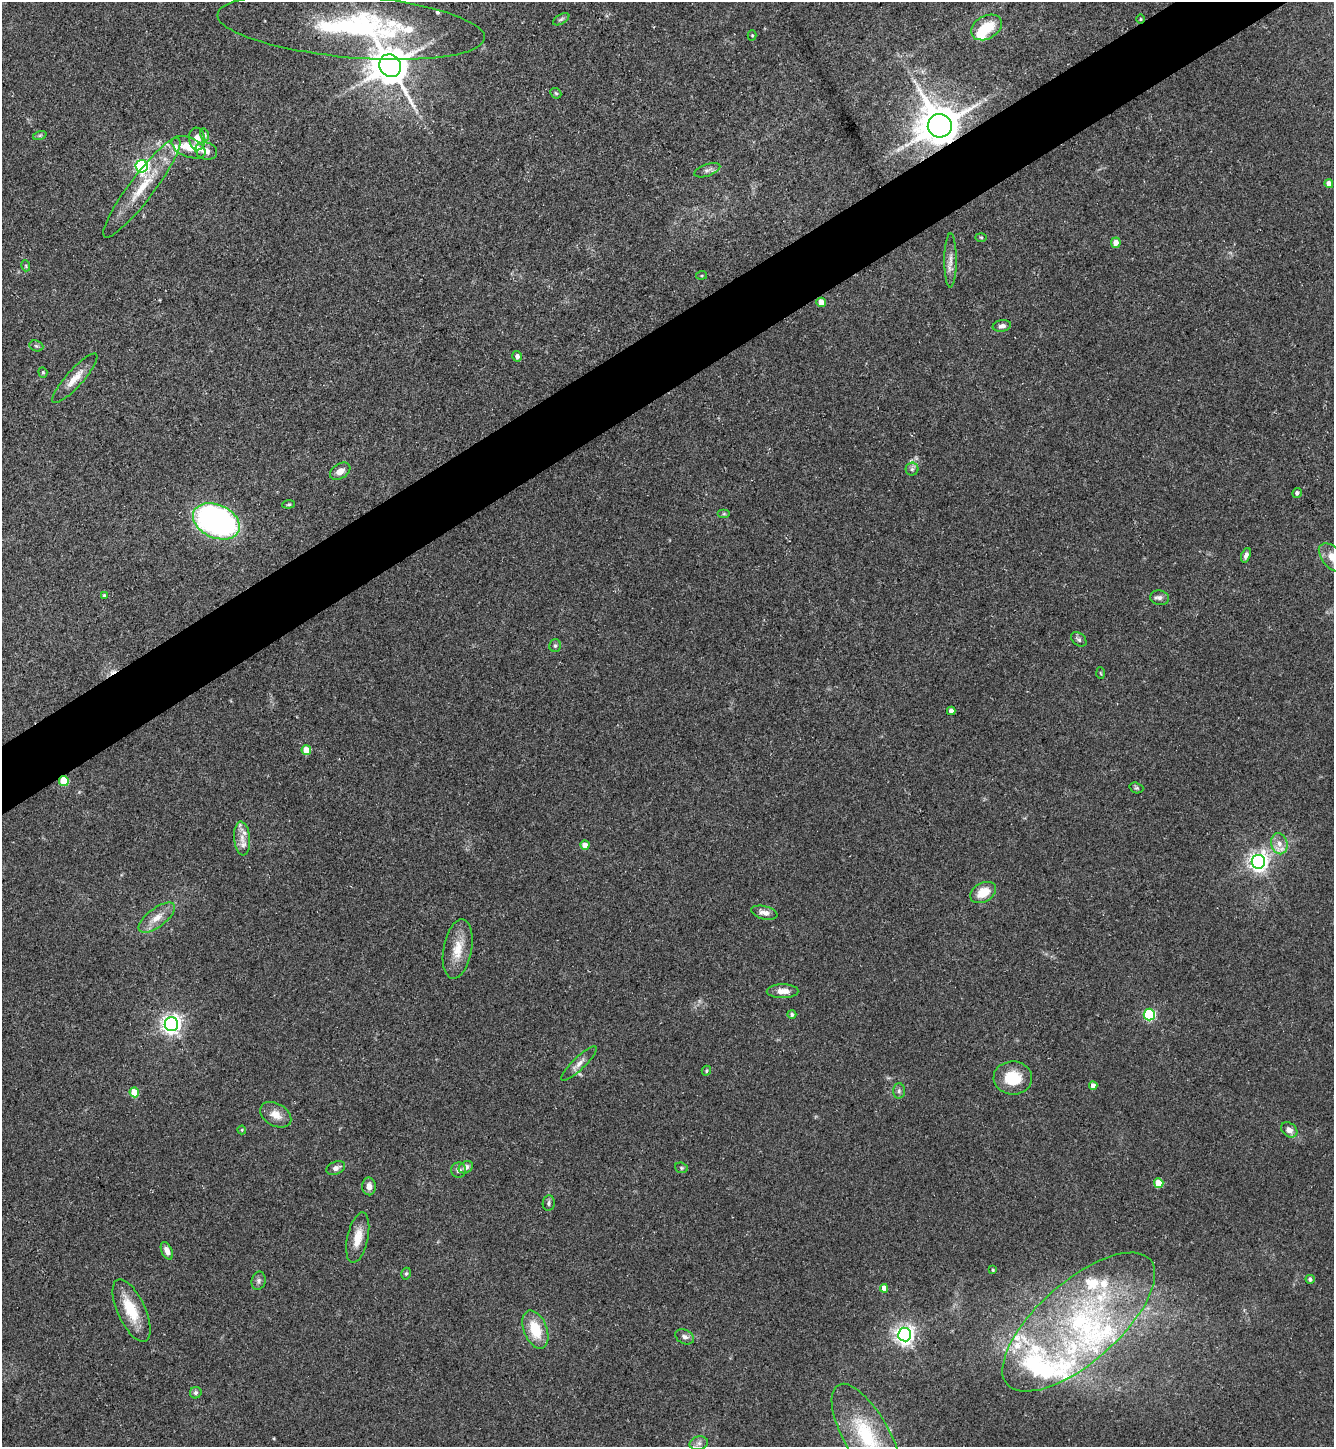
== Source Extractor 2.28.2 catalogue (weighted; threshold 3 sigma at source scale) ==
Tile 10 of 4 x 4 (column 2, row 3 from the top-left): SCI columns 1623-2954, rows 1446-2890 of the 5774 x 5783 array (HDU 1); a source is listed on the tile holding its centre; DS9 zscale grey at full resolution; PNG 1336 x 1449 px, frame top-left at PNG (2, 2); each listed source drawn as its Kron ellipse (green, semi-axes under 4 px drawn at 4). Shown black and unused: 4% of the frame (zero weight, under 3 of 5 exposures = <1% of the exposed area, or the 3 px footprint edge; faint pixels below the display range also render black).
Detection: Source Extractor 2.28.2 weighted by HDU 2 'WHT'; one run over the whole footprint, this tile lists its part. Background 0.0627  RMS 0.0059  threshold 0.0266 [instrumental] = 3 sigma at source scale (4.5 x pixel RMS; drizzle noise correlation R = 1.50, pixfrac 1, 0.05/0.05 arcsec/px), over >= 5 px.
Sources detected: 108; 1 too faint to see at this stretch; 1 inside a brighter object's white glare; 1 cosmic-ray / hot-pixel residue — neither listed nor drawn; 17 inside a brighter listed object's ellipse — not listed separately; the other 88 listed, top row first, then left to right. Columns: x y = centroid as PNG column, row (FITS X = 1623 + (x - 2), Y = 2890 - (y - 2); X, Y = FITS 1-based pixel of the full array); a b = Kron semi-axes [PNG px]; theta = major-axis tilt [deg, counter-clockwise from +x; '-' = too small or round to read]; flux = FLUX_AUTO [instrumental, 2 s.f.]
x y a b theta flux
561 19 9 4 30 1.2
1140 19 5 3 - 0.62
351 26 134 31 -5 110
986 27 16 11 29 16
752 35 5 4 - 0.68
390 66 11 10 - 1600
556 93 6 4 -44 0.93
940 126 12 12 - 2000
40 135 7 4 19 1
205 135 6 4 -72 0.97
197 139 11 8 -82 6.4
189 147 18 9 -23 10
206 151 11 8 -18 4.6
142 166 6 6 - 130
707 170 13 6 19 2.3
1329 184 4 4 - 6
142 188 61 12 53 23
981 237 5 3 - 0.64
1116 243 5 5 - 5
950 260 27 6 90 4.9
26 266 5 3 - 0.61
702 275 5 4 - 0.68
821 302 5 4 - 7.1
1002 326 9 5 10 2.4
36 346 7 5 -21 1.1
517 356 5 4 - 2.2
43 372 5 4 - 0.71
75 378 32 8 48 8.4
912 469 6 6 - 1.5
340 471 11 7 32 4.6
1297 493 5 4 - 1.6
289 504 6 4 6 0.78
724 514 6 4 0 0.92
216 521 24 16 -24 180
1246 555 7 4 68 2
1333 558 17 10 -46 8
104 595 4 4 - 0.76
1159 598 9 7 -10 2.3
1079 639 9 6 -40 1.6
555 646 6 6 - 1.3
1100 673 6 4 -86 0.73
951 711 4 4 - 3.1
306 750 5 4 - 11
64 781 5 5 - 23
1136 788 7 5 -18 1
242 838 17 8 -84 5
1279 844 11 8 -77 4.9
585 845 4 4 - 6.3
1258 862 7 6 - 330
983 892 14 9 29 11
764 913 13 6 -15 3.4
157 918 21 9 37 7.9
458 949 30 14 80 13
782 991 16 7 0 5.9
792 1014 4 4 - 1.5
1149 1015 6 5 - 83
171 1024 7 7 - 330
579 1064 24 6 44 4.1
706 1071 5 4 - 0.92
1013 1078 19 16 -3 18
1093 1086 4 4 - 3.8
899 1091 7 6 - 1.6
134 1092 5 4 - 15
276 1115 17 11 -30 6.5
242 1130 4 4 - 0.57
1289 1130 9 6 -38 3.4
466 1167 7 5 30 2.5
336 1168 9 6 21 3.3
681 1168 6 5 - 0.97
459 1170 7 7 - 2.3
1159 1183 5 4 - 15
369 1186 9 7 -89 3.9
549 1203 8 6 81 1.5
358 1238 26 10 78 9.5
167 1251 9 5 -65 4.3
993 1270 3 3 - 0.62
406 1274 6 4 73 1
1310 1279 4 4 - 1.5
259 1281 9 7 78 1.8
884 1288 4 4 - 5.2
131 1311 34 14 -65 19
1079 1322 95 40 41 140
535 1330 20 11 -69 18
905 1335 7 6 - 340
685 1337 10 7 -27 2.2
196 1393 6 5 - 1.5
866 1435 57 23 -61 41
699 1443 9 7 14 2.5
Overlapping masked pixels (flux is a lower limit): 3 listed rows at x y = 1140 19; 940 126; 64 781
Isophote crosses this tile's border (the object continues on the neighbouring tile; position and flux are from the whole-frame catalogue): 2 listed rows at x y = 1333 558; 866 1435